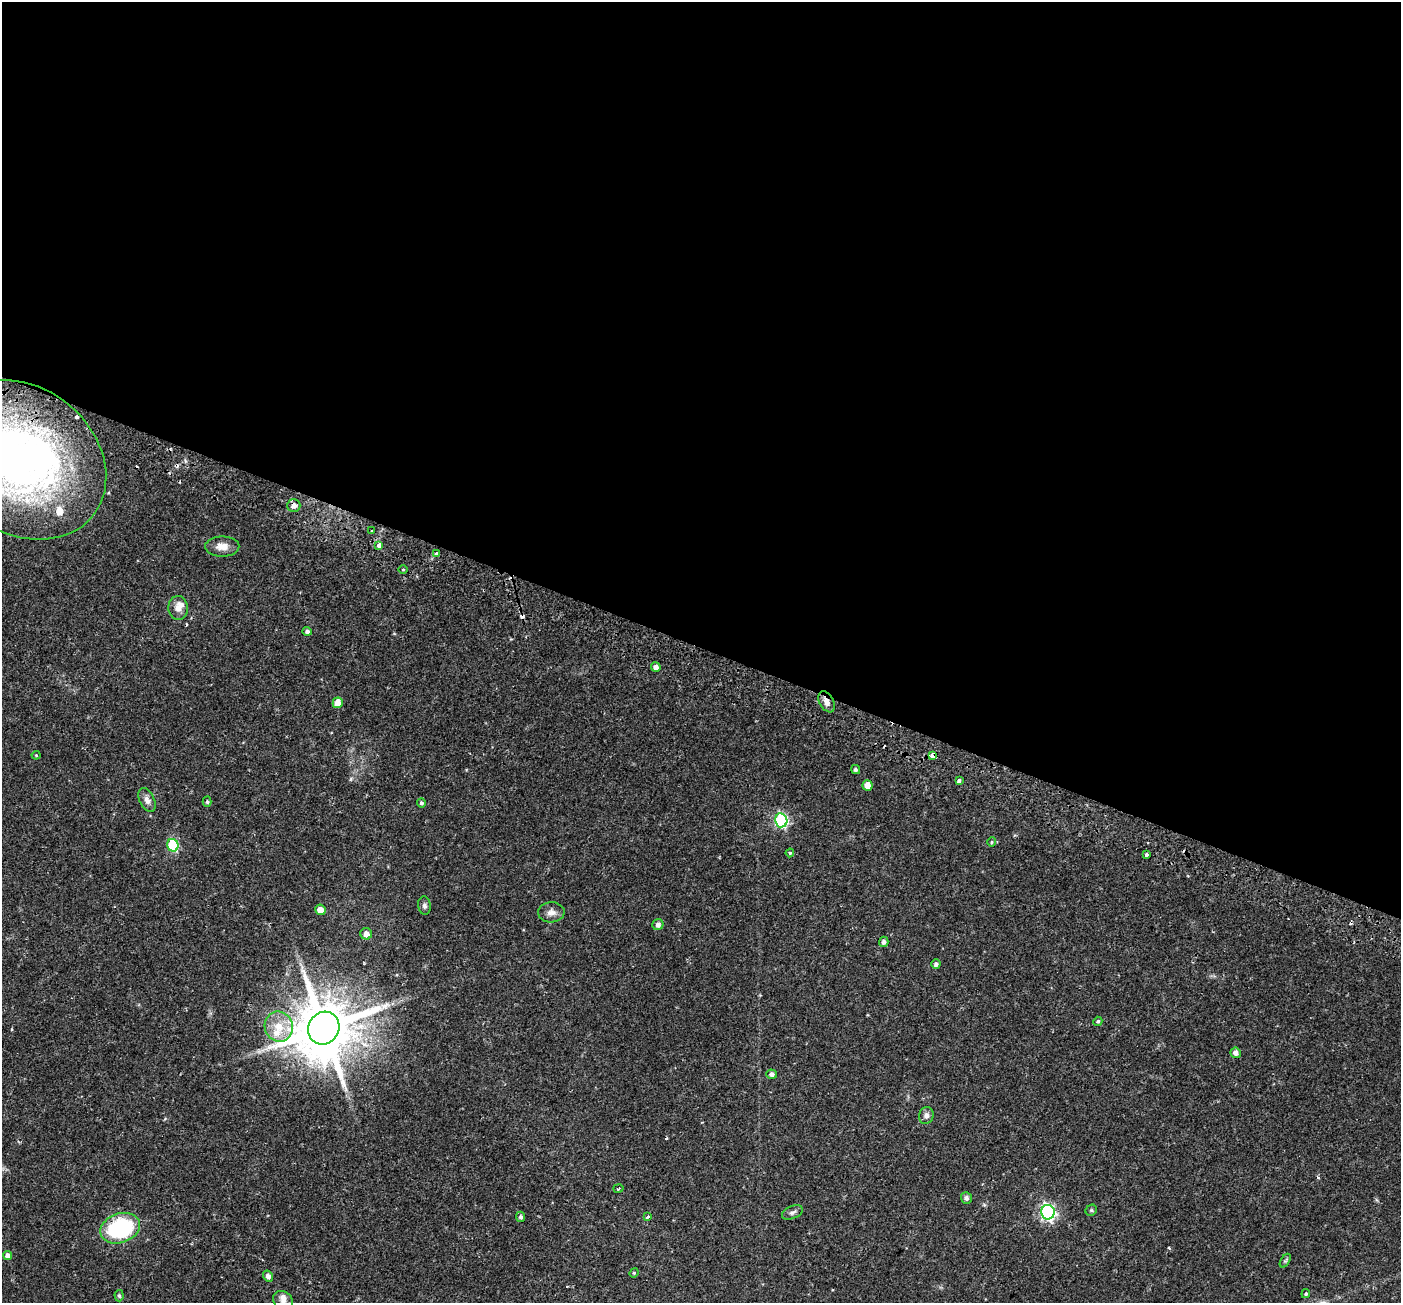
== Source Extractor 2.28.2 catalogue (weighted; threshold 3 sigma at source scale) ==
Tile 3 of 4 x 4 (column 3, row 1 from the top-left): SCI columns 2869-4267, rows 4199-5499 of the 5743 x 5856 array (HDU 1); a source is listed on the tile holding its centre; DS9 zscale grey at full resolution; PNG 1403 x 1305 px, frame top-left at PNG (2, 2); each listed source drawn as its Kron ellipse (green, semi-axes under 4 px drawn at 4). Shown black and unused: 50% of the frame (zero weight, under 2 of 3 exposures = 5% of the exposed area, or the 3 px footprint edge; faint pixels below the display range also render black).
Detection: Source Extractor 2.28.2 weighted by HDU 2 'WHT'; one run over the whole footprint, this tile lists its part. Background 0.0345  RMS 0.0037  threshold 0.0165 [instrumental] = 3 sigma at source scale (4.5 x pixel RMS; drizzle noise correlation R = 1.50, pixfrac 1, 0.0396/0.0396 arcsec/px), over >= 5 px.
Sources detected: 68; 1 too faint to see at this stretch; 9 cosmic-ray / hot-pixel residue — neither listed nor drawn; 5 inside a brighter listed object's ellipse — not listed separately; the other 53 listed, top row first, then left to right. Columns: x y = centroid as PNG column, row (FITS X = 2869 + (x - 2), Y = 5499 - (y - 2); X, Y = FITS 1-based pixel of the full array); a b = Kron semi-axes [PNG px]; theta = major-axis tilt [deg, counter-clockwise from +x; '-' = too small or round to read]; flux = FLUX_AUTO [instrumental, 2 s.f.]
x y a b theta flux
21 460 91 73 -36 200
294 506 6 6 - 1.5
372 531 3 3 - 1.4
379 545 4 3 - 3.5
222 546 17 10 0 3.3
436 554 3 3 - 1.6
403 570 5 3 - 0.35
178 608 12 10 -83 2.7
307 631 4 4 - 0.89
656 667 5 5 - 1.8
826 702 11 7 -62 2.1
338 703 5 5 - 4.5
36 755 4 4 - 0.34
933 756 4 3 - 200
855 769 5 4 - 0.69
959 781 4 3 - 1.9
867 785 5 5 - 3.7
147 800 13 7 -64 1.9
207 802 5 4 - 0.54
421 803 4 4 - 0.68
781 820 7 6 - 51
992 842 4 4 - 0.39
173 845 6 5 - 26
790 853 4 4 - 0.58
1147 855 3 3 - 3.5
424 906 9 6 -83 0.96
320 910 5 5 - 3.4
551 912 13 10 2 2.2
658 925 6 5 - 1.2
366 934 6 6 - 1.9
884 942 5 5 - 0.99
936 964 4 4 - 1
1098 1021 5 4 - 0.52
279 1026 15 14 - 6.6
324 1028 17 15 60 2700
1236 1053 5 5 - 1.5
772 1074 5 4 - 1.2
926 1116 8 7 - 1.4
618 1188 5 3 - 0.56
966 1198 6 5 - 0.87
1091 1210 6 5 - 0.56
792 1212 11 6 24 1.1
1048 1212 7 6 - 84
521 1217 5 4 - 0.77
647 1217 3 3 - 1.1
120 1228 20 14 19 34
8 1256 5 4 - 1.7
1285 1261 7 4 58 0.52
634 1273 5 4 - 0.39
268 1276 6 5 - 1.4
1306 1294 4 4 - 0.52
119 1296 5 4 - 0.61
283 1300 10 8 -34 1.8
Overlapping masked pixels (flux is a lower limit): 4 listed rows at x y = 21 460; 294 506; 826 702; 933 756
Isophote crosses this tile's border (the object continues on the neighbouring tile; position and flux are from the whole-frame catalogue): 2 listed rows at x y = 21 460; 283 1300